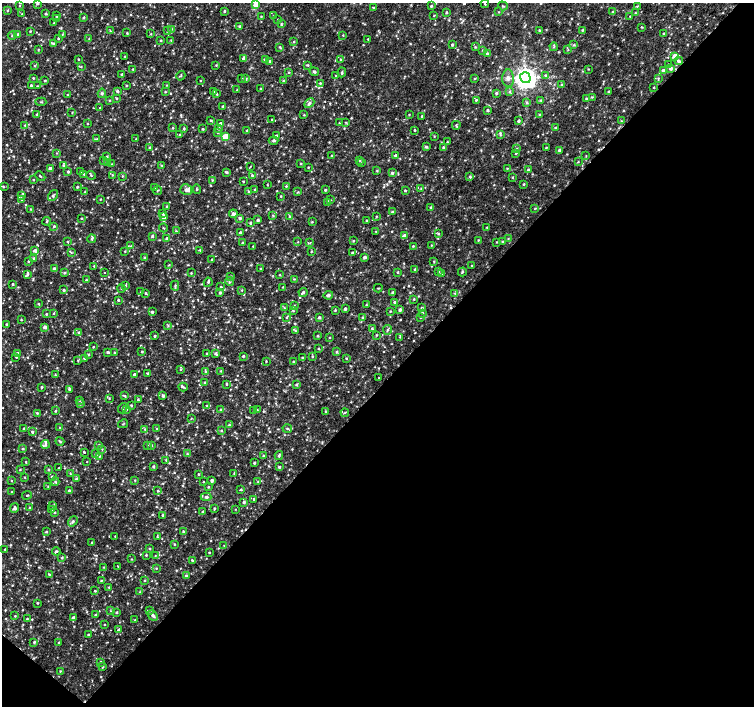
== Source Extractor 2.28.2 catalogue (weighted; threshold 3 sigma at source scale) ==
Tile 15 of 4 x 4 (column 3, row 4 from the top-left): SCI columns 3006-4508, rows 168-1574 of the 6016 x 6028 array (HDU 1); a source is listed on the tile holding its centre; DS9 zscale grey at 2 x 2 block average (1 PNG px = mean of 2 x 2 image px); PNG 756 x 708 px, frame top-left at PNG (2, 3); each listed source drawn as its Kron ellipse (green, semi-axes under 4 px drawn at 4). Shown black and unused: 46% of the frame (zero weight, under 2 of 3 exposures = <1% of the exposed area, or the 3 px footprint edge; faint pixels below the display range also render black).
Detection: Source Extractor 2.28.2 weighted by HDU 2 'WHT'; one run over the whole footprint, this tile lists its part. Background 0.00558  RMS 0.003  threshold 0.0133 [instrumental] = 3 sigma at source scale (4.5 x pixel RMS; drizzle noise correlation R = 1.50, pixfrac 1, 0.0396/0.0396 arcsec/px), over >= 5 px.
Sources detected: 910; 4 cosmic-ray / hot-pixel residue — neither listed nor drawn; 1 coinciding with a brighter row at this scale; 18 inside a brighter listed object's ellipse — not listed separately; of the other 887, all 500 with FLUX_AUTO >= 0.477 (the completeness limit of this list) listed and drawn (387 fainter detections not listed), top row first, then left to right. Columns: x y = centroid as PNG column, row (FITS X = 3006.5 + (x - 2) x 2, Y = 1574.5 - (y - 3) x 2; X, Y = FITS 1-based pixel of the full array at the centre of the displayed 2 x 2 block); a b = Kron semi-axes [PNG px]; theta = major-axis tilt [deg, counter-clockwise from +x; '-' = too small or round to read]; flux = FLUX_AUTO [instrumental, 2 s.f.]
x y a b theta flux
37 3 3 3 - 0.96
256 4 3 3 - 11
485 4 4 2 - 0.66
20 6 2 2 - 0.51
431 6 3 3 - 0.92
503 6 5 2 - 0.64
637 6 3 2 - 0.58
373 7 3 2 - 0.51
7 11 3 2 - 0.63
224 11 3 2 - 0.85
446 12 4 2 - 0.63
499 12 3 3 - 0.51
613 12 3 2 - 0.81
635 13 3 2 - 0.52
22 14 3 2 - 0.55
45 14 3 3 - 0.66
57 16 3 2 - 0.78
261 16 3 2 - 0.59
274 16 3 2 - 0.74
434 16 3 2 - 0.48
630 16 4 3 - 0.65
83 18 3 3 - 0.69
56 19 3 2 - 0.53
278 20 3 2 - 0.55
54 23 2 2 - 0.5
281 24 4 3 - 0.71
239 26 3 3 - 0.83
641 27 3 2 - 0.66
171 29 3 2 - 0.69
539 30 3 2 - 0.65
582 30 4 3 - 0.93
30 31 3 2 - 0.59
110 31 3 3 - 0.73
167 31 3 2 - 0.49
127 33 2 2 - 0.7
18 34 4 3 - 1.2
62 34 3 2 - 0.51
151 34 3 2 - 0.53
664 34 3 2 - 0.86
12 35 4 3 - 0.99
343 35 3 2 - 0.5
58 38 2 2 - 0.84
89 39 4 3 - 0.7
368 39 2 2 - 0.55
161 40 3 3 - 0.55
171 40 3 3 - 0.51
294 42 3 2 - 0.53
53 43 4 3 - 1.1
452 45 3 2 - 1.2
574 45 3 3 - 0.78
280 47 4 3 - 0.77
475 47 3 3 - 0.64
554 47 4 3 - 0.9
38 49 3 2 - 0.52
483 50 3 3 - 0.78
568 50 3 2 - 0.52
487 54 3 3 - 1
125 56 3 2 - 0.5
675 56 3 3 - 7.5
244 58 3 3 - 4.9
78 59 2 2 - 0.48
265 59 3 3 - 1.7
341 60 3 3 - 0.63
270 61 3 3 - 0.71
679 61 4 3 - 1.7
668 64 3 3 - 0.64
216 65 3 3 - 0.63
308 65 3 3 - 0.67
35 66 3 2 - 0.5
81 67 3 3 - 0.5
133 69 3 3 - 0.59
588 69 3 2 - 0.52
671 69 3 3 - 1.8
663 70 3 3 - 2.2
289 72 3 2 - 0.62
314 72 5 3 - 1.2
342 72 5 3 - 1
122 74 2 2 - 0.87
546 75 3 3 - 0.88
181 76 5 3 - 0.77
336 76 3 2 - 0.54
33 78 2 2 - 0.65
242 78 3 3 - 0.59
475 78 3 2 - 0.48
508 78 9 6 -88 3.3
525 78 5 5 - 730
658 78 3 3 - 0.71
245 79 4 3 - 0.96
45 81 2 2 - 0.69
200 81 2 2 - 0.49
283 81 4 2 - 0.64
320 83 3 3 - 0.83
31 85 2 2 - 0.9
126 85 3 2 - 0.51
167 85 3 2 - 0.49
562 85 3 3 - 0.93
37 86 2 2 - 0.49
654 88 2 2 - 0.66
260 89 3 3 - 0.58
237 90 3 2 - 0.51
117 91 3 3 - 1.1
214 91 3 3 - 1.1
509 91 4 3 - 0.82
165 92 3 2 - 0.69
608 92 3 2 - 0.72
102 93 4 3 - 1
496 93 3 3 - 1.3
217 94 3 2 - 0.52
67 95 3 2 - 0.51
592 97 3 3 - 0.56
116 98 3 2 - 0.63
586 99 3 3 - 1.2
109 100 2 2 - 0.48
476 100 3 2 - 0.68
541 100 3 3 - 0.78
41 102 5 2 - 0.55
309 103 5 3 - 1.6
527 103 4 3 - 1.1
223 106 2 2 - 0.76
100 108 2 2 - 0.56
488 110 2 2 - 1.1
72 112 3 2 - 0.51
37 114 3 3 - 0.86
304 115 2 2 - 0.57
409 115 3 2 - 0.48
539 115 3 2 - 0.55
422 116 3 2 - 0.97
272 119 3 2 - 0.49
210 120 3 2 - 0.66
518 121 3 2 - 1.3
621 121 3 2 - 0.55
346 122 3 2 - 0.55
339 123 3 2 - 0.74
88 124 2 2 - 0.55
220 124 3 3 - 1.4
25 125 3 3 - 0.82
456 125 4 2 - 0.72
173 128 3 3 - 0.68
219 128 3 3 - 0.77
556 128 3 3 - 0.61
184 129 4 3 - 0.74
203 129 2 2 - 0.73
415 130 2 2 - 0.69
247 131 3 3 - 0.71
218 132 3 3 - 1
180 135 2 2 - 0.6
500 135 4 3 - 0.7
225 136 3 3 - 17
276 136 3 3 - 1.5
434 136 3 2 - 0.48
97 139 4 3 - 0.94
136 139 3 3 - 0.71
274 140 5 3 - 1.3
447 142 2 2 - 0.48
149 147 3 3 - 0.73
426 147 4 3 - 1.3
443 147 4 3 - 0.9
546 147 4 2 - 0.51
517 149 4 4 - 0.99
559 150 3 3 - 1.5
57 153 3 2 - 0.52
515 154 3 3 - 0.65
396 155 3 3 - 1.2
332 156 2 2 - 0.79
586 156 3 3 - 0.55
107 157 3 3 - 0.91
360 160 3 2 - 0.6
103 161 3 3 - 0.65
107 162 3 3 - 1.1
578 162 3 2 - 0.51
301 163 2 2 - 0.64
362 163 3 3 - 0.49
112 164 3 2 - 0.5
63 165 3 3 - 0.82
161 165 3 2 - 0.51
250 167 4 2 - 0.5
308 167 2 2 - 0.52
507 168 2 2 - 0.58
50 169 3 3 - 4.6
377 170 4 3 - 0.66
528 170 3 3 - 0.72
68 172 3 3 - 1.1
81 172 3 3 - 0.7
226 172 4 2 - 1.1
392 173 3 3 - 1.1
84 174 3 2 - 0.54
91 175 4 3 - 0.73
112 175 3 2 - 0.5
252 175 3 3 - 0.83
40 176 6 2 -44 0.69
122 176 3 2 - 0.6
470 177 3 3 - 0.93
513 177 3 3 - 0.54
33 180 2 2 - 0.49
212 180 3 3 - 0.54
243 181 2 2 - 0.55
524 184 2 2 - 0.84
267 185 3 2 - 0.51
286 186 3 2 - 0.64
3 187 3 3 - 0.78
77 187 2 2 - 0.77
154 187 3 3 - 0.67
421 188 3 2 - 0.52
197 189 4 2 - 0.76
255 189 3 2 - 0.73
158 190 5 2 - 0.65
186 190 6 5 - 2.6
325 190 3 2 - 0.92
405 190 3 2 - 0.77
85 192 2 2 - 0.52
249 192 3 3 - 0.67
298 192 3 3 - 0.65
21 196 4 3 - 0.99
53 196 6 4 54 1.6
281 196 2 2 - 0.57
100 199 2 2 - 0.49
22 200 3 2 - 0.55
330 200 3 2 - 0.58
327 202 3 2 - 0.55
166 207 3 3 - 0.68
430 207 3 2 - 0.69
535 208 4 2 - 0.48
31 209 3 3 - 0.61
392 212 3 3 - 1.1
163 213 3 3 - 0.95
233 214 4 3 - 2.5
273 215 3 3 - 0.65
289 216 3 2 - 0.67
376 216 3 2 - 0.48
163 217 3 3 - 4.5
82 218 3 2 - 0.55
240 218 3 3 - 1.4
258 220 3 3 - 1.4
366 220 3 2 - 0.56
46 221 4 2 - 0.83
312 222 3 2 - 0.62
250 223 3 3 - 1.1
54 226 3 3 - 0.88
487 227 3 2 - 0.72
163 228 4 2 - 0.52
176 231 3 3 - 0.61
376 232 2 2 - 0.55
240 233 2 2 - 1.8
438 234 3 3 - 0.81
152 236 3 3 - 1.1
405 236 3 3 - 2.8
167 238 3 3 - 1.2
92 239 4 3 - 1.2
508 239 3 2 - 0.55
478 240 3 2 - 0.48
353 241 3 2 - 0.6
68 242 2 2 - 0.56
298 242 2 2 - 0.49
496 242 2 2 - 0.52
503 242 3 3 - 0.98
242 243 3 2 - 0.92
310 243 3 2 - 0.58
431 245 3 3 - 0.5
131 246 3 3 - 0.71
253 246 2 2 - 0.51
413 246 3 3 - 0.67
200 250 3 3 - 0.84
35 251 4 3 - 2.3
125 251 3 2 - 0.54
311 251 3 3 - 0.51
71 253 3 3 - 0.58
352 253 3 2 - 1.1
365 257 3 3 - 2.2
33 258 3 3 - 0.88
145 258 3 3 - 1
211 259 2 2 - 0.55
28 261 3 2 - 0.52
434 261 3 3 - 0.71
169 265 3 2 - 0.48
94 266 3 2 - 0.71
472 266 2 2 - 0.78
54 269 3 3 - 1.4
260 269 2 2 - 0.63
415 269 3 3 - 0.83
439 271 3 3 - 0.56
398 272 3 2 - 0.67
462 272 4 2 - 0.76
65 273 3 2 - 0.88
105 273 2 2 - 1.2
191 273 2 2 - 0.63
441 273 3 3 - 0.81
27 275 3 3 - 0.88
280 275 3 3 - 0.51
231 276 3 2 - 0.57
294 279 3 3 - 0.56
86 280 3 2 - 0.52
229 281 4 3 - 0.98
208 282 4 3 - 1
13 284 2 2 - 0.73
126 285 3 2 - 0.52
175 286 5 3 - 1
221 287 3 2 - 0.57
283 287 2 2 - 0.54
121 288 4 3 - 0.84
378 288 4 2 - 0.51
64 290 2 2 - 0.88
242 290 3 2 - 0.55
141 292 3 2 - 0.57
303 292 4 3 - 1.3
145 293 3 3 - 0.66
220 293 3 3 - 0.98
393 293 3 3 - 1.4
455 293 3 3 - 0.65
328 295 5 3 - 1.5
414 299 2 2 - 0.68
118 300 3 2 - 0.62
394 302 3 3 - 1.1
38 304 3 2 - 0.73
366 305 3 2 - 0.59
294 306 4 3 - 0.85
284 308 3 3 - 0.59
421 308 4 3 - 0.7
345 309 3 2 - 1.4
335 310 3 2 - 0.7
400 310 3 2 - 1.7
293 311 3 3 - 0.76
390 311 2 2 - 0.63
152 312 3 3 - 1.2
54 313 3 2 - 0.7
422 313 3 3 - 0.82
46 314 3 2 - 0.63
286 317 4 3 - 0.77
319 317 3 3 - 1.5
363 317 3 3 - 0.85
420 317 3 2 - 0.52
21 320 2 2 - 0.58
6 324 2 2 - 0.76
168 325 3 3 - 0.71
45 327 3 3 - 2.4
372 328 3 3 - 0.74
295 330 3 3 - 0.55
387 330 5 3 - 0.9
78 332 3 3 - 0.88
377 335 3 2 - 0.52
154 336 2 2 - 0.9
318 336 2 2 - 0.84
330 337 2 2 - 0.48
400 337 3 3 - 0.56
93 347 3 2 - 0.54
318 348 3 2 - 0.69
108 352 3 3 - 1.5
114 352 3 3 - 0.65
142 352 3 2 - 0.81
337 352 4 3 - 0.92
17 353 4 3 - 1.3
207 354 4 2 - 0.56
215 354 4 3 - 1
88 355 3 3 - 0.64
243 356 3 2 - 0.81
16 357 3 3 - 0.58
312 357 3 3 - 0.67
84 358 2 2 - 0.91
302 358 2 2 - 0.68
346 358 3 2 - 0.51
78 360 3 2 - 0.52
266 361 3 2 - 0.55
294 362 3 2 - 0.93
180 369 3 2 - 0.53
221 371 3 2 - 0.53
206 372 3 2 - 0.67
148 374 3 3 - 1.2
55 375 3 2 - 0.49
134 375 3 2 - 1.9
379 378 2 2 - 0.49
204 383 2 2 - 0.5
226 384 4 2 - 0.76
296 385 3 3 - 1.1
42 387 2 2 - 0.8
183 387 5 2 - 0.85
69 389 4 3 - 0.98
125 396 3 3 - 0.62
163 396 3 3 - 1.5
109 398 3 3 - 0.62
138 400 4 2 - 0.61
79 401 3 2 - 0.48
81 403 3 3 - 1
131 405 3 2 - 0.71
207 406 3 3 - 0.68
123 408 5 3 - 1
127 410 3 2 - 0.51
220 410 3 3 - 0.63
254 410 3 3 - 0.68
257 410 4 2 - 0.61
55 411 3 3 - 0.7
325 411 3 2 - 0.48
37 413 3 2 - 0.67
345 413 4 2 - 0.7
191 419 3 2 - 0.53
123 424 5 2 - 0.51
229 425 3 3 - 0.88
59 427 3 2 - 0.49
24 428 2 2 - 0.63
145 429 3 3 - 0.83
157 429 2 2 - 0.51
287 429 4 3 - 0.82
221 431 3 3 - 0.74
32 432 3 3 - 0.97
60 441 4 2 - 0.83
45 444 4 4 - 1.7
99 445 3 2 - 0.82
152 445 2 2 - 0.5
148 446 3 3 - 0.53
23 449 3 3 - 0.81
102 449 3 2 - 0.52
84 452 2 2 - 0.69
95 454 3 3 - 0.56
187 454 3 3 - 0.67
279 455 4 3 - 1
99 456 3 3 - 0.75
263 456 2 2 - 0.58
166 460 3 3 - 0.57
26 462 3 2 - 0.64
87 462 2 2 - 0.72
254 463 2 2 - 0.94
153 466 3 3 - 0.83
279 467 3 3 - 0.94
59 468 2 2 - 0.54
20 470 3 2 - 0.55
49 470 3 3 - 0.84
70 473 3 3 - 0.65
234 473 3 2 - 0.56
198 474 3 2 - 0.61
25 477 3 2 - 0.5
52 477 3 2 - 1.2
76 479 3 3 - 1.3
135 480 3 2 - 0.53
212 480 3 3 - 1.7
11 481 3 2 - 0.6
258 481 3 3 - 0.5
55 482 4 3 - 1.1
204 482 2 2 - 0.65
48 487 3 3 - 0.53
208 487 3 3 - 0.73
241 490 3 2 - 0.77
69 491 3 2 - 1.8
158 491 3 3 - 0.66
12 492 2 2 - 0.5
27 495 5 2 - 0.7
206 497 5 4 - 1.5
254 499 3 2 - 0.88
244 502 3 3 - 1.4
52 506 3 3 - 0.6
15 508 5 4 - 1.6
29 508 2 2 - 0.53
214 508 3 2 - 0.68
52 509 3 3 - 0.56
236 509 2 2 - 0.49
202 512 3 2 - 0.96
55 513 2 2 - 0.59
163 515 3 2 - 1.2
73 521 6 3 55 1.3
183 531 2 2 - 0.69
46 532 3 3 - 0.74
115 536 2 2 - 0.48
157 537 3 2 - 0.56
92 543 3 2 - 0.76
174 544 3 2 - 0.62
224 546 3 2 - 0.54
5 549 3 2 - 0.64
150 549 4 2 - 0.6
56 551 4 3 - 1.3
209 552 2 2 - 0.65
146 555 3 2 - 0.65
155 555 4 3 - 0.65
62 558 3 2 - 0.78
132 559 4 2 - 0.63
192 560 4 3 - 0.68
103 567 3 2 - 0.56
118 567 3 2 - 0.49
156 568 3 2 - 0.52
49 574 3 2 - 0.66
186 576 3 3 - 1.5
101 581 3 3 - 0.62
145 581 3 3 - 0.66
109 587 3 2 - 0.48
95 591 2 2 - 0.73
140 592 3 2 - 0.48
37 603 2 2 - 0.64
111 611 3 3 - 0.66
150 611 3 3 - 0.53
117 613 3 3 - 0.61
95 615 4 3 - 0.82
153 615 5 3 - 2
15 616 2 2 - 0.65
73 617 3 3 - 1.3
27 619 2 2 - 0.65
135 620 3 2 - 0.52
105 625 2 2 - 0.48
119 630 4 3 - 1.6
88 634 3 3 - 0.68
34 642 4 3 - 1
59 643 3 3 - 0.87
100 662 3 2 - 0.86
102 667 3 3 - 0.6
60 671 2 2 - 0.55
Overlapping masked pixels (flux is a lower limit): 1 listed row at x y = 621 121
Isophote crosses this tile's border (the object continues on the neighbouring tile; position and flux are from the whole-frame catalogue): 3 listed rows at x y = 37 3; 256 4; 485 4